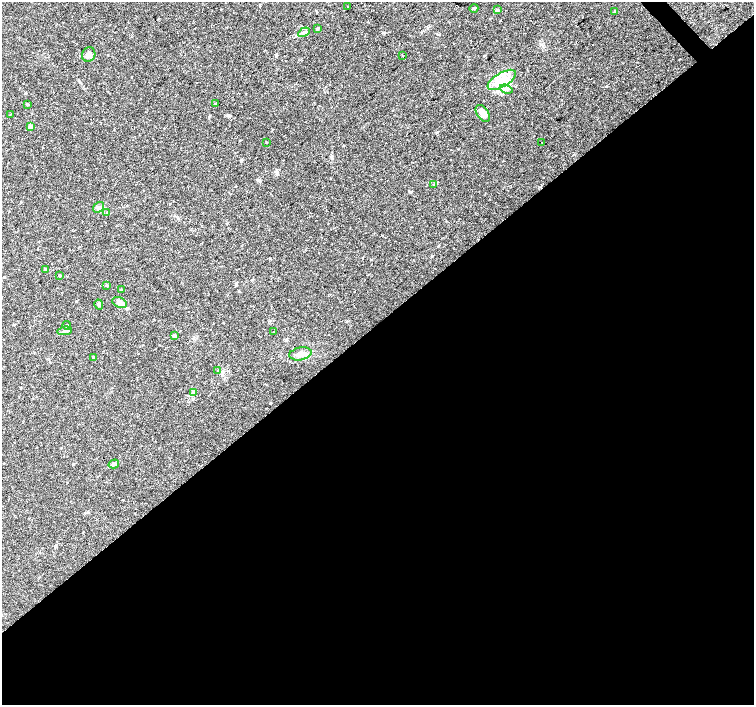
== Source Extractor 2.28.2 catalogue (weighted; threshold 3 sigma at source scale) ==
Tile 15 of 4 x 4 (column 3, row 4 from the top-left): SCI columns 3012-4515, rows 214-1619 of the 6018 x 5986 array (HDU 1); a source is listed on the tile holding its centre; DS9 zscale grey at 2 x 2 block average (1 PNG px = mean of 2 x 2 image px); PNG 756 x 707 px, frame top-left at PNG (2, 2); each listed source drawn as its Kron ellipse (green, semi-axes under 4 px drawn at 4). Shown black and unused: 54% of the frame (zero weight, under 2 of 3 exposures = <1% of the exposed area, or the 3 px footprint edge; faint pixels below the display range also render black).
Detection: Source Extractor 2.28.2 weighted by HDU 2 'WHT'; one run over the whole footprint, this tile lists its part. Background 0.0339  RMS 0.0039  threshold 0.0178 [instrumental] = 3 sigma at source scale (4.5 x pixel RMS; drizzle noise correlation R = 1.50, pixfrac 1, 0.0396/0.0396 arcsec/px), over >= 5 px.
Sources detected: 37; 1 inside a brighter object's white glare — neither listed nor drawn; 1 inside a brighter listed object's ellipse — not listed separately; the other 35 listed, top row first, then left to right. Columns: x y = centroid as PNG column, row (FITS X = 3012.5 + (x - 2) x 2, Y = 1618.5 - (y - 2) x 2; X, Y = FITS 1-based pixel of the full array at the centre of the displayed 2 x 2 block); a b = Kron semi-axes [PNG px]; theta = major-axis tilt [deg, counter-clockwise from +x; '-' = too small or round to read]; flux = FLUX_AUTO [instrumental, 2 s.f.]
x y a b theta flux
348 7 2 2 - 0.43
474 8 4 2 - 0.93
497 10 4 3 - 0.95
615 11 4 2 - 0.78
317 29 3 2 - 0.65
304 32 6 3 29 1.9
89 55 7 6 - 3.9
402 56 2 2 - 2.6
502 80 16 7 30 13
506 89 6 4 -19 2.7
216 103 2 2 - 0.47
27 104 3 3 - 1.2
483 114 9 5 -57 6.4
10 115 2 2 - 0.41
31 126 3 3 - 4.3
267 142 3 2 - 0.41
542 142 2 2 - 0.35
434 185 3 3 - 0.69
99 207 6 5 - 2.5
107 212 3 2 - 0.71
45 269 4 3 - 1.2
59 275 3 2 - 0.63
107 286 3 2 - 0.58
122 289 3 3 - 0.78
120 303 8 5 -26 4.3
99 304 5 4 - 1.7
67 326 4 2 - 0.71
65 331 7 2 8 1.4
274 332 3 2 - 0.76
174 336 4 3 - 2.3
300 354 11 6 10 5.7
93 357 3 2 - 0.64
217 371 2 2 - 0.46
193 392 4 2 - 0.78
114 464 5 3 - 2.1
Diffuse or blended objects may show on this block-average render without a row.